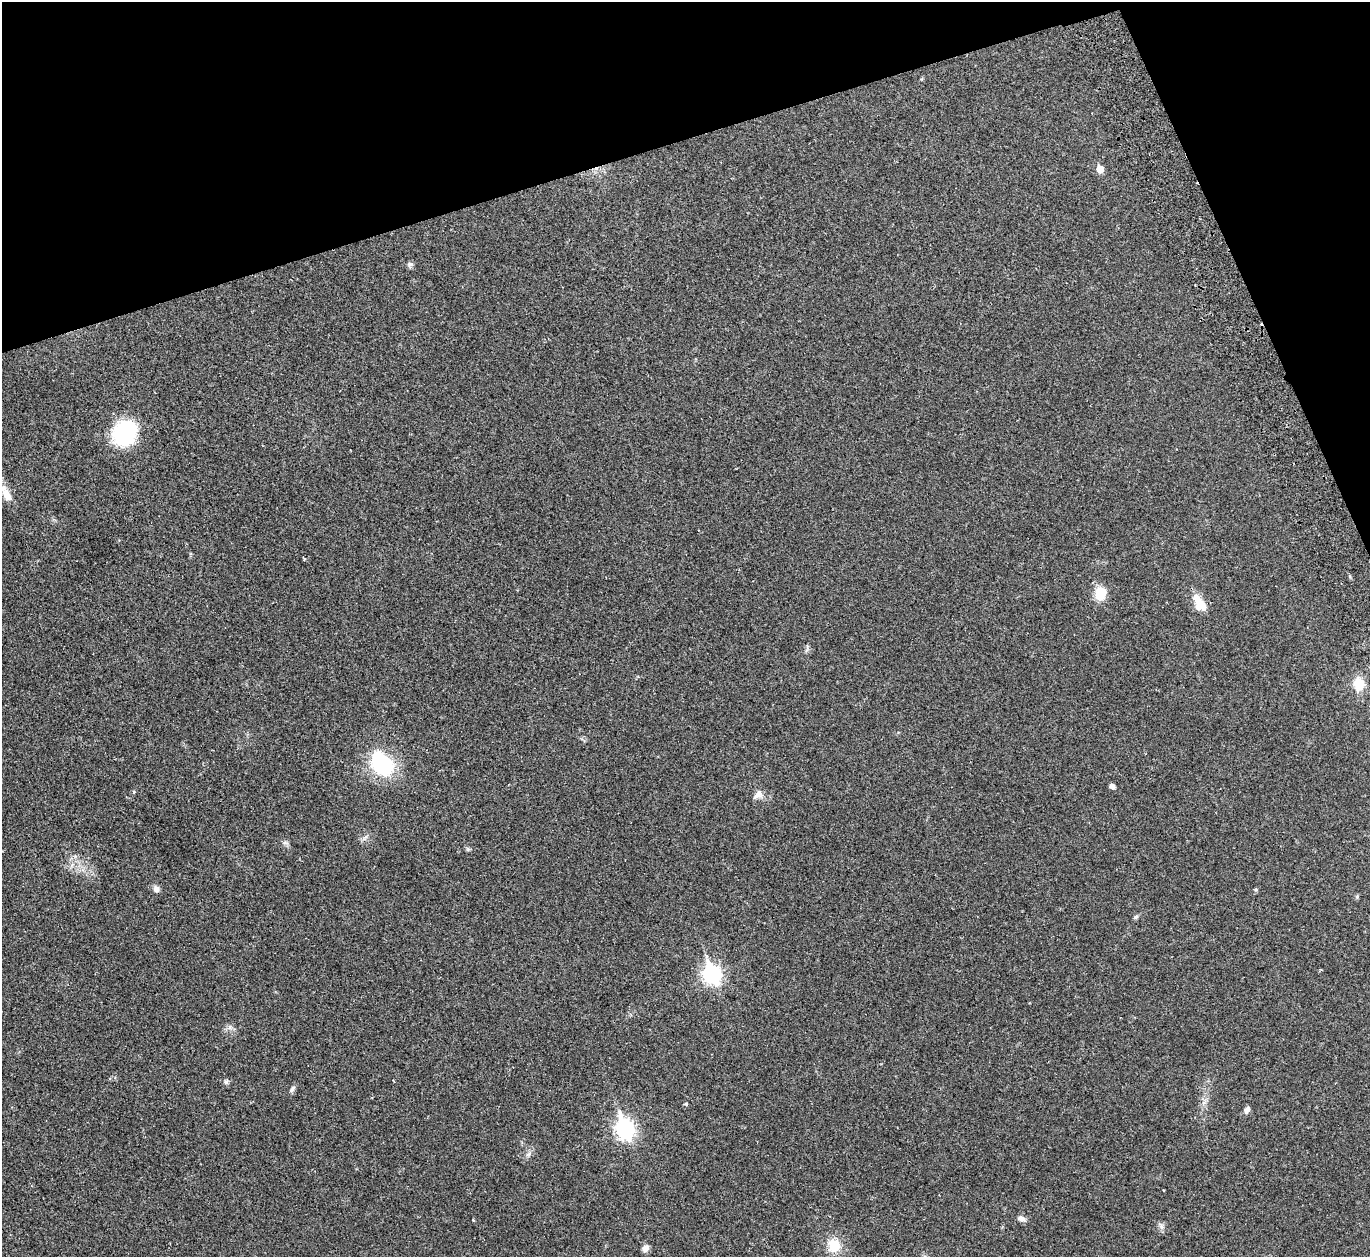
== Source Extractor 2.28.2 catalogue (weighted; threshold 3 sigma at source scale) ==
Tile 3 of 4 x 4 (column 3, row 1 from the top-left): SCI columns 2790-4157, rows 3949-5203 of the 5582 x 5510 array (HDU 1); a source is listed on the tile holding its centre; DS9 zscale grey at full resolution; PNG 1372 x 1259 px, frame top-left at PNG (2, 2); no overlay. Shown black and unused: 16% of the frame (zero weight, under 2 of 3 exposures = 3% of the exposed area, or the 3 px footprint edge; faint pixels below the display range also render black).
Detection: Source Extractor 2.28.2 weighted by HDU 2 'WHT'; one run over the whole footprint, this tile lists its part. Background 0.0176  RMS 0.004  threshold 0.018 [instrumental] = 3 sigma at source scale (4.5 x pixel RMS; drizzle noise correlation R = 1.50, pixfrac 1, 0.05/0.05 arcsec/px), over >= 5 px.
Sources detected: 34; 2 cosmic-ray / hot-pixel residue — not listed; the other 32 listed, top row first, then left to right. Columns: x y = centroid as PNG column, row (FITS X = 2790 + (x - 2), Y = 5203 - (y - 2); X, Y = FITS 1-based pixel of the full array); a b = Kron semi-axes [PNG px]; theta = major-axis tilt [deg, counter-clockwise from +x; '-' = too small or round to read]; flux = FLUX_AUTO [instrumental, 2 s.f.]
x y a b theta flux
1100 169 6 5 - 6.1
410 265 8 8 - 1
124 433 26 23 58 34
6 494 28 10 -63 6
304 560 3 3 - 0.43
1100 593 13 10 80 9.3
1199 603 24 12 -59 6.8
807 648 15 3 75 0.78
1359 684 17 13 -83 7
382 764 19 14 -55 43
1112 786 5 4 - 1.9
134 792 5 4 - 0.38
758 795 13 10 38 2.5
285 843 9 4 -8 0.77
468 849 6 5 - 0.58
156 889 8 7 - 1.7
1256 889 5 5 - 0.61
1357 897 6 5 - 0.55
1136 917 7 5 38 0.75
712 974 10 8 -66 120
230 1027 7 4 89 0.9
226 1082 7 6 - 0.96
292 1089 11 6 62 1.1
686 1104 5 4 - 0.44
1247 1110 9 6 69 1.4
625 1129 10 7 -71 140
528 1154 9 6 37 1.2
1021 1218 11 7 -20 1.8
473 1220 3 3 - 0.4
1161 1226 11 6 -53 1.3
834 1245 15 14 - 9.4
646 1248 10 7 42 2
Isophote crosses this tile's border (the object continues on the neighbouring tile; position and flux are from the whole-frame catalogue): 1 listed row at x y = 6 494